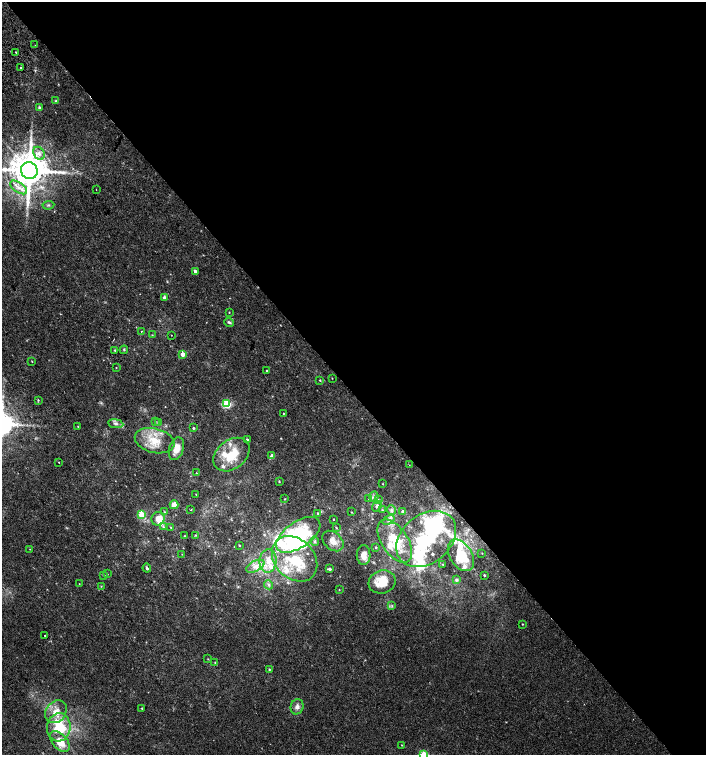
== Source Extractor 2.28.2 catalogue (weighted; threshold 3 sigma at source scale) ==
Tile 8 of 4 x 4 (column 4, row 2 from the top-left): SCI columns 4408-5815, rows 3048-4552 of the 6060 x 6084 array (HDU 1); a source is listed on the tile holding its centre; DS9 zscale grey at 2 x 2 block average (1 PNG px = mean of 2 x 2 image px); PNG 708 x 757 px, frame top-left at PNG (2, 2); each listed source drawn as its Kron ellipse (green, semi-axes under 4 px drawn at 4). Shown black and unused: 52% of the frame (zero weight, under 2 of 3 exposures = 2% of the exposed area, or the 3 px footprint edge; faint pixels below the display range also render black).
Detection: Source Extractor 2.28.2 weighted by HDU 2 'WHT'; one run over the whole footprint, this tile lists its part. Background 0.00538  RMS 0.0026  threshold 0.0118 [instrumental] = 3 sigma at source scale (4.5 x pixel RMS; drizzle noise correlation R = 1.50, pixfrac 1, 0.0396/0.0396 arcsec/px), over >= 5 px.
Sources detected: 137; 1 too faint to see at this stretch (2 x 2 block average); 6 inside a brighter object's white glare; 1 cosmic-ray / hot-pixel residue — neither listed nor drawn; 23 inside a brighter listed object's ellipse — not listed separately; the other 106 listed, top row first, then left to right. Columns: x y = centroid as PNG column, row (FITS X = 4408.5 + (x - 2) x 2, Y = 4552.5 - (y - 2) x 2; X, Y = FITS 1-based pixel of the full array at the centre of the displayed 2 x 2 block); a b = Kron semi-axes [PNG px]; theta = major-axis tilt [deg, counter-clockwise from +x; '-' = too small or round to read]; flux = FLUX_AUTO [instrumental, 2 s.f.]
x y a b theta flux
35 45 2 2 - 0.37
16 52 2 2 - 0.58
20 67 2 2 - 0.62
56 101 3 3 - 0.63
39 108 4 3 - 1
39 153 7 5 -60 2.9
29 170 8 8 - 2200
19 187 10 5 -35 4.4
96 190 2 2 - 0.3
48 205 6 2 9 0.63
195 271 2 2 - 2.1
164 297 3 3 - 1.6
229 312 2 2 - 0.29
229 322 5 3 - 1.3
142 331 2 2 - 0.67
152 335 3 2 - 0.34
171 335 2 2 - 0.2
115 350 3 2 - 0.57
124 350 4 3 - 0.57
183 354 3 2 - 7.8
32 361 2 2 - 0.37
116 368 2 2 - 0.27
267 371 2 2 - 0.49
332 378 3 2 - 0.22
320 380 3 2 - 0.45
38 400 3 3 - 0.5
226 404 3 3 - 41
283 413 2 2 - 0.31
155 421 3 2 - 0.43
159 423 3 2 - 0.48
116 424 7 4 -7 1.8
78 426 2 2 - 0.28
193 428 2 2 - 0.82
247 439 3 3 - 0.7
155 441 20 12 -14 14
176 449 12 7 72 7
231 455 20 14 38 17
272 456 2 2 - 6.3
59 462 2 2 - 0.6
409 465 2 2 - 0.25
196 473 2 2 - 0.24
279 482 2 2 - 0.44
383 484 2 2 - 0.27
196 494 2 2 - 0.2
374 497 5 4 - 1.4
285 499 2 2 - 0.34
369 499 3 2 - 0.26
378 500 3 3 - 0.74
174 505 4 4 - 6.7
377 506 6 4 53 1.3
191 509 2 2 - 0.69
382 510 3 2 - 0.44
391 510 5 4 - 1.3
403 511 3 3 - 1.3
165 512 3 2 - 0.37
351 512 3 2 - 0.28
318 513 2 2 - 0.57
141 514 3 3 - 20
158 519 7 6 - 5.6
333 519 2 2 - 0.38
389 520 6 3 32 1.5
163 527 4 3 - 0.69
171 527 2 2 - 0.42
336 528 3 2 - 0.46
196 535 3 2 - 0.4
298 535 25 13 35 64
185 536 2 2 - 0.3
426 539 33 24 40 39
315 541 5 4 - 0.94
333 541 12 8 -42 4.6
395 541 24 13 -57 20
239 545 2 2 - 0.37
376 547 3 3 - 0.5
30 549 2 2 - 0.19
482 553 2 2 - 0.19
182 554 2 2 - 0.16
364 555 10 7 -88 4.5
461 555 17 11 -58 14
295 559 25 19 -45 31
268 561 12 8 85 7.7
443 564 2 2 - 0.19
255 566 10 5 28 4
147 568 4 2 - 1
329 569 3 2 - 1.7
107 574 2 2 - 0.28
104 575 3 2 - 0.84
484 575 2 2 - 0.72
456 580 4 4 - 1.1
382 582 14 11 17 13
79 584 3 2 - 0.31
269 585 4 4 - 1.3
101 586 3 2 - 0.27
339 590 3 2 - 0.25
392 606 3 2 - 0.48
522 624 2 2 - 0.31
45 635 2 2 - 0.63
208 659 2 2 - 0.35
215 662 3 2 - 0.37
269 669 3 2 - 0.4
297 707 8 6 74 2.7
142 708 2 2 - 0.49
56 712 12 10 51 7.8
59 727 14 11 83 27
60 742 12 7 -48 9.9
402 745 3 2 - 0.23
423 754 3 3 - 24
Isophote crosses this tile's border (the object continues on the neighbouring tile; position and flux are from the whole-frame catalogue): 2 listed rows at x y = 29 170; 423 754
Diffuse or blended objects may show on this block-average render without a row.